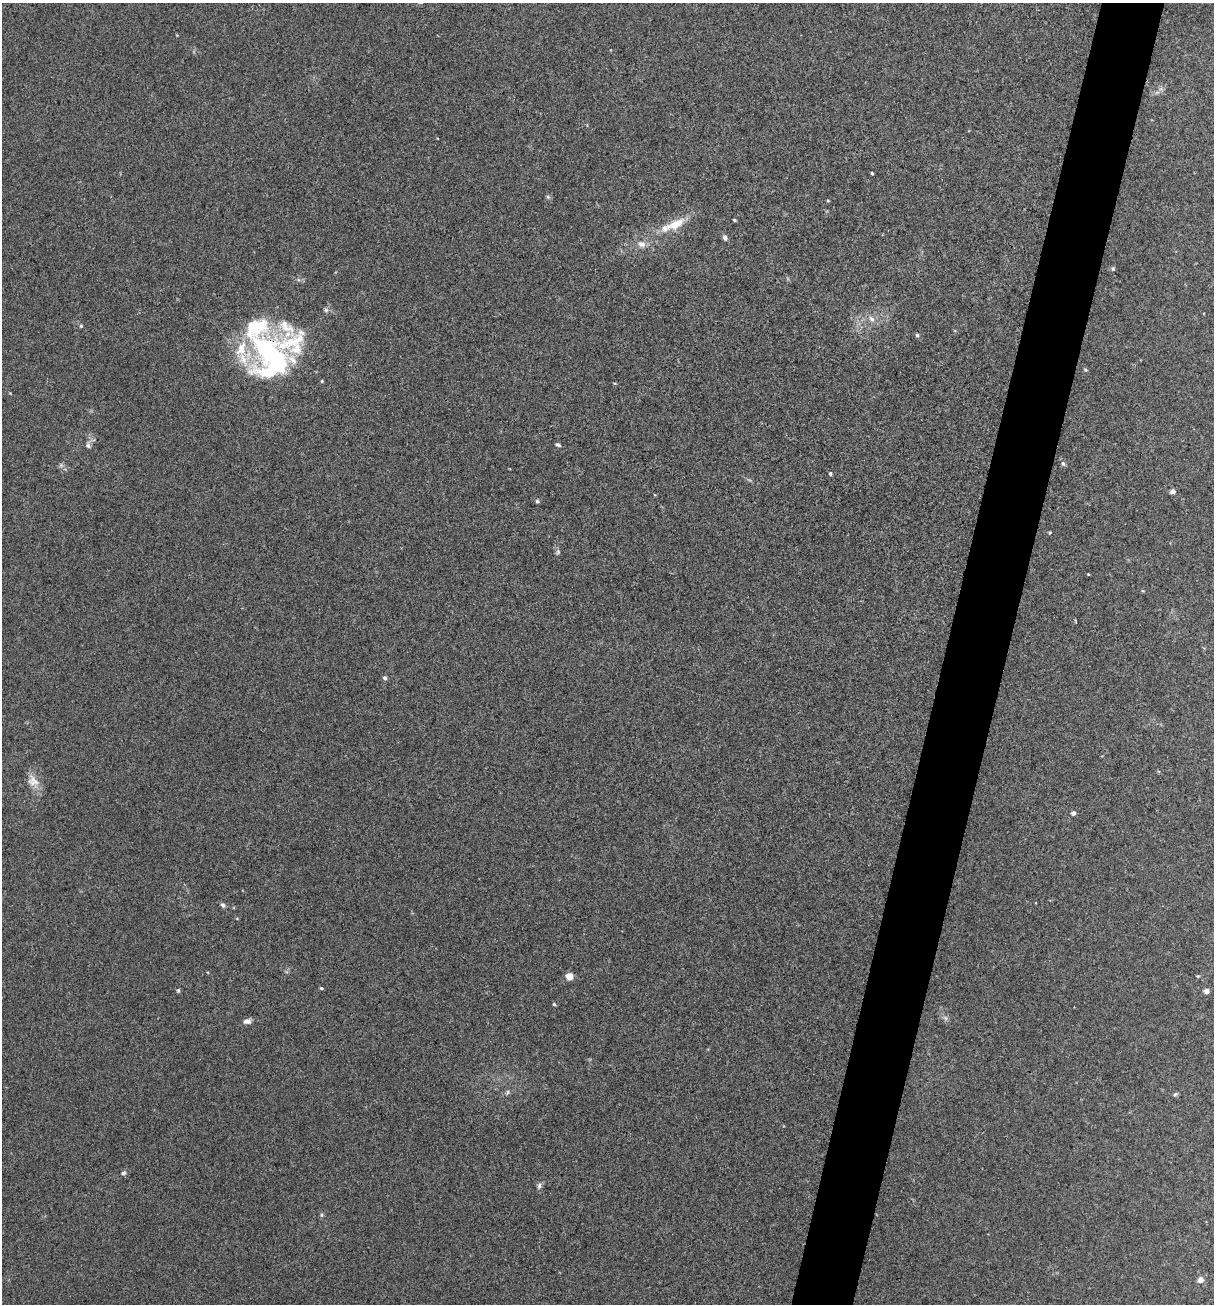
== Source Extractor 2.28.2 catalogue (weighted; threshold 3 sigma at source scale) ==
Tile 10 of 4 x 4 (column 2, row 3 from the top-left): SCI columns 1465-2676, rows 1303-2604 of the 5228 x 5210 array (HDU 1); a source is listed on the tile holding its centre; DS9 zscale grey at full resolution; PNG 1216 x 1306 px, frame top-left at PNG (2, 3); no overlay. Shown black and unused: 5% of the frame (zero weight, under 3 of 4 exposures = <1% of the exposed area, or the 3 px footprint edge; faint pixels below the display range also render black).
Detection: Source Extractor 2.28.2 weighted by HDU 2 'WHT'; one run over the whole footprint, this tile lists its part. Background 0.0278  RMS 0.0075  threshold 0.0336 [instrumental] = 3 sigma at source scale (4.5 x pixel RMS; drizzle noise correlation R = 1.50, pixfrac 1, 0.05/0.05 arcsec/px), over >= 5 px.
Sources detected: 41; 1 inside a brighter object's white glare — not listed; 4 inside a brighter listed object's ellipse — not listed separately; the other 36 listed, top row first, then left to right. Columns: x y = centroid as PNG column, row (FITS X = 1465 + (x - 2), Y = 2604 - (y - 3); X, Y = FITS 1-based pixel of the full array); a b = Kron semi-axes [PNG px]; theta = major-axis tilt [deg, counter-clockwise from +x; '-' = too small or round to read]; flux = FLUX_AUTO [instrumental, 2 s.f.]
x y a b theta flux
872 173 3 3 - 0.94
828 201 4 3 - 0.64
734 220 4 3 - 0.87
676 224 27 10 25 14
725 238 6 5 - 2
641 244 11 8 -26 3.7
1113 269 5 5 - 1
872 319 9 6 -49 3.3
81 326 5 4 - 0.82
917 335 4 4 - 1.1
292 344 136 36 32 80
271 353 34 17 -38 90
1085 370 5 3 - 0.86
322 381 4 4 - 0.67
558 445 7 4 -27 1.2
88 446 8 5 -63 1.6
1063 464 6 5 - 1.4
830 474 5 4 - 0.99
1173 492 6 5 - 2.1
537 501 5 4 - 1.3
1088 574 3 2 - 0.5
385 678 5 5 - 1.6
33 781 17 14 -35 7.8
1073 813 6 5 - 1.7
223 905 6 5 - 1.7
569 976 5 4 - 13
1198 976 4 4 - 0.66
321 988 4 3 - 0.93
178 991 5 4 - 1.1
1206 991 4 4 - 4.4
554 1004 5 4 - 0.84
247 1021 10 6 8 3
1175 1094 6 5 - 1.1
123 1173 6 5 - 1.2
539 1186 9 5 79 1.9
1201 1280 6 6 - 3.6
Overlapping masked pixels (flux is a lower limit): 2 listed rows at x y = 292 344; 271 353